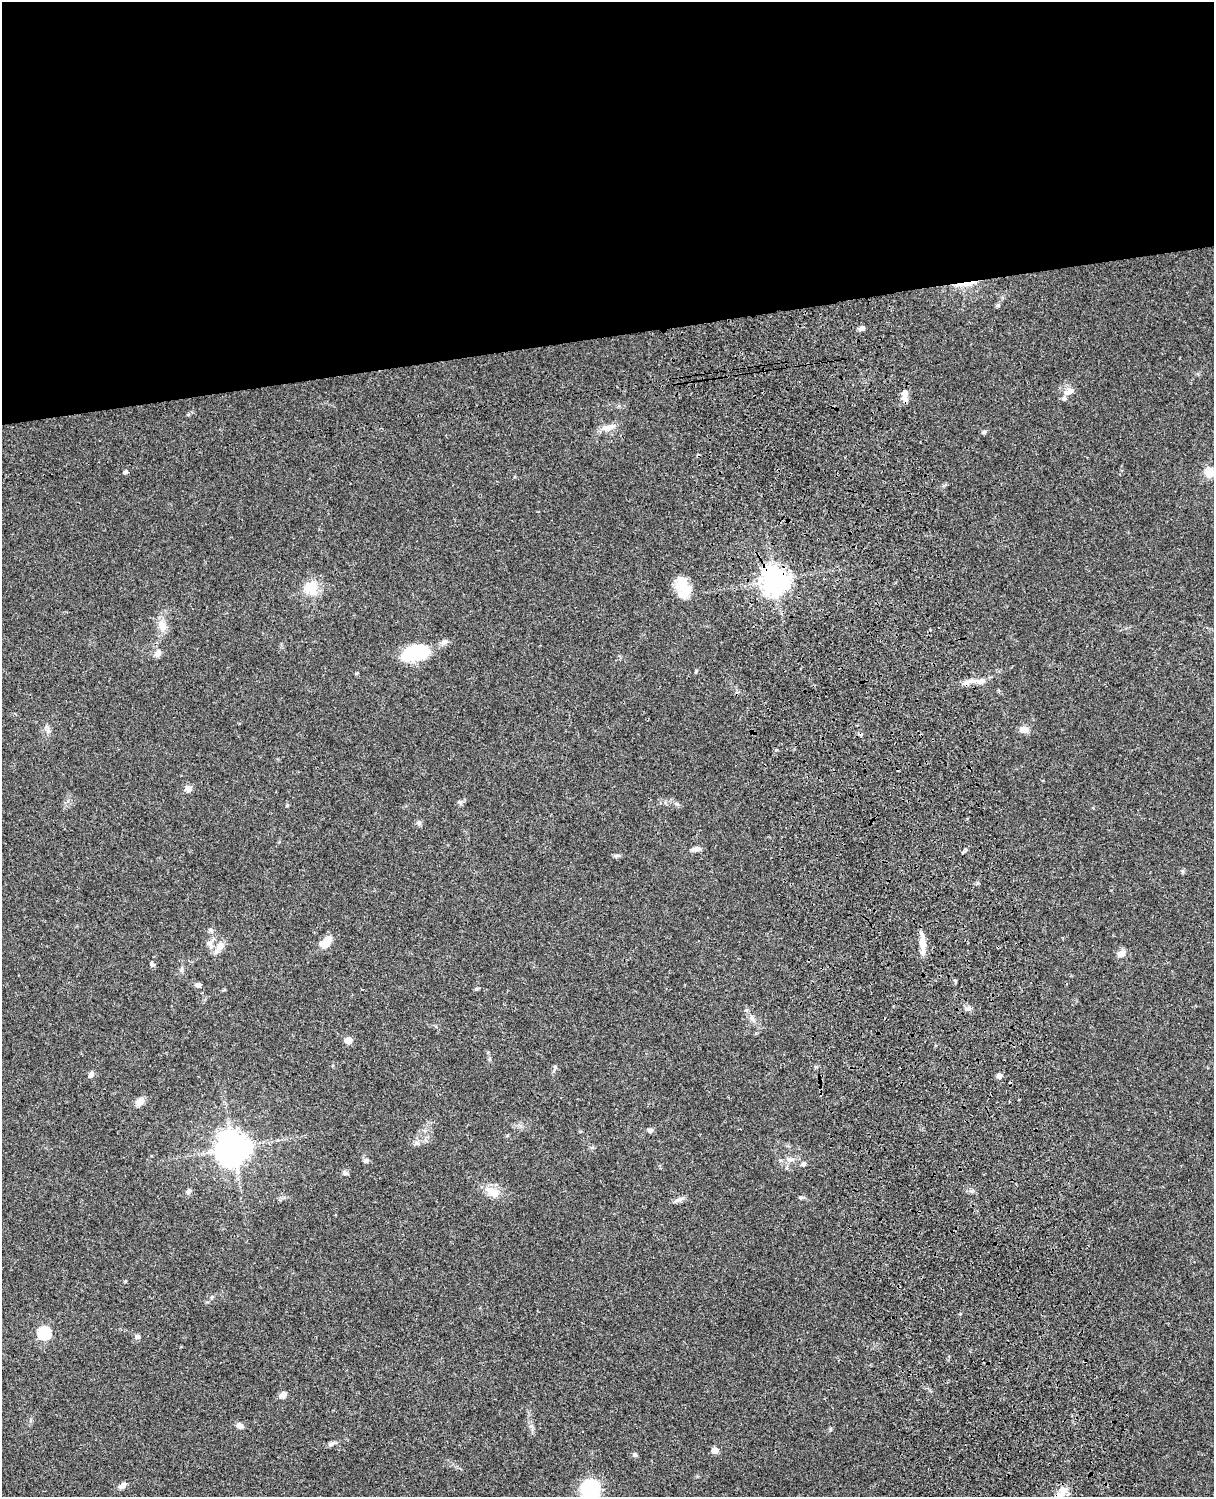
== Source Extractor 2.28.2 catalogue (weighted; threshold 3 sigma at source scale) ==
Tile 2 of 4 x 3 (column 2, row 1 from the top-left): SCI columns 1333-2544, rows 3268-4762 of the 5086 x 4928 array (HDU 1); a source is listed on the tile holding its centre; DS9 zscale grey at full resolution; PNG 1216 x 1499 px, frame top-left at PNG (2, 2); no overlay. Shown black and unused: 23% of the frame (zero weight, under 3 of 4 exposures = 6% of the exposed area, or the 3 px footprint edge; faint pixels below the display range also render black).
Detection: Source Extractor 2.28.2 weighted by HDU 2 'WHT'; one run over the whole footprint, this tile lists its part. Background 0.075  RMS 0.0057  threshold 0.0257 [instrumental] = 3 sigma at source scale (4.5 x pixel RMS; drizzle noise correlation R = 1.50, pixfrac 1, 0.05/0.05 arcsec/px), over >= 5 px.
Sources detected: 68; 1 inside a brighter object's white glare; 2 cosmic-ray / hot-pixel residue — not listed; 2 inside a brighter listed object's ellipse — not listed separately; the other 63 listed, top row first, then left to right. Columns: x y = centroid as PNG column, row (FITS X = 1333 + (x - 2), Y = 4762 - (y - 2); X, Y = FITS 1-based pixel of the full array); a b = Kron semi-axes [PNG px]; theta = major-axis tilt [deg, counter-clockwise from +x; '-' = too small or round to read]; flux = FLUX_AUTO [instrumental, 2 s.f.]
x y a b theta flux
967 283 29 5 7 5.2
862 328 7 5 26 2.1
1069 391 14 7 21 3.4
905 395 14 7 89 4.7
608 428 15 9 11 4.7
984 432 6 5 - 1.2
125 472 6 5 - 0.92
1209 472 12 11 - 6.7
775 580 9 9 - 600
683 583 23 16 -86 10
312 587 22 16 19 11
162 625 15 10 -64 5.7
444 642 9 7 19 2
415 652 25 13 10 40
158 654 12 7 56 2.5
695 672 6 3 69 0.6
981 681 16 8 12 4.4
1024 729 10 7 1 3.9
188 788 9 8 - 2.5
460 802 7 5 -12 1.1
677 804 6 5 - 1.1
287 805 5 4 - 0.56
419 823 8 6 -68 1.4
696 849 11 6 11 2.5
211 930 7 5 -16 1.3
325 942 18 9 43 6.9
923 943 22 7 -85 6.7
210 944 14 8 -54 3.6
220 946 18 8 55 4.6
1121 953 11 8 39 3.4
152 964 7 5 -62 1.1
182 969 7 4 71 1
198 985 7 6 - 1.8
476 989 6 4 0 0.69
969 1008 6 6 - 1.5
752 1019 10 4 -77 1.5
348 1040 5 5 - 7
555 1067 9 5 72 1.3
91 1075 9 6 58 1.8
999 1076 7 6 - 1.9
140 1102 11 8 38 3.8
650 1130 7 6 - 1.6
233 1148 10 10 - 920
790 1159 16 5 -9 2.8
366 1160 8 6 2 1.4
803 1164 7 6 - 1.2
345 1173 7 5 -15 1.3
188 1191 8 5 59 1.4
492 1191 20 12 -19 7.8
801 1197 6 4 -20 0.87
678 1200 17 4 28 2
212 1297 5 5 - 0.79
44 1333 6 6 - 63
138 1337 6 6 - 1.5
283 1395 8 6 31 2.8
240 1426 9 7 -23 2
830 1429 6 4 89 0.66
331 1444 9 5 29 1.6
715 1450 5 5 - 5.8
635 1455 6 5 - 1.1
122 1485 9 6 37 2.3
590 1490 19 17 -64 36
1061 1493 24 9 52 7
Overlapping masked pixels (flux is a lower limit): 2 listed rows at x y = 967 283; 775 580
Isophote crosses this tile's border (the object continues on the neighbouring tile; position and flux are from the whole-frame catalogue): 2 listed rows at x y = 590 1490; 1061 1493
Unlisted compact peaks at least as high as the median listed source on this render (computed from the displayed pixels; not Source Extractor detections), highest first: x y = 416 1143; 998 305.